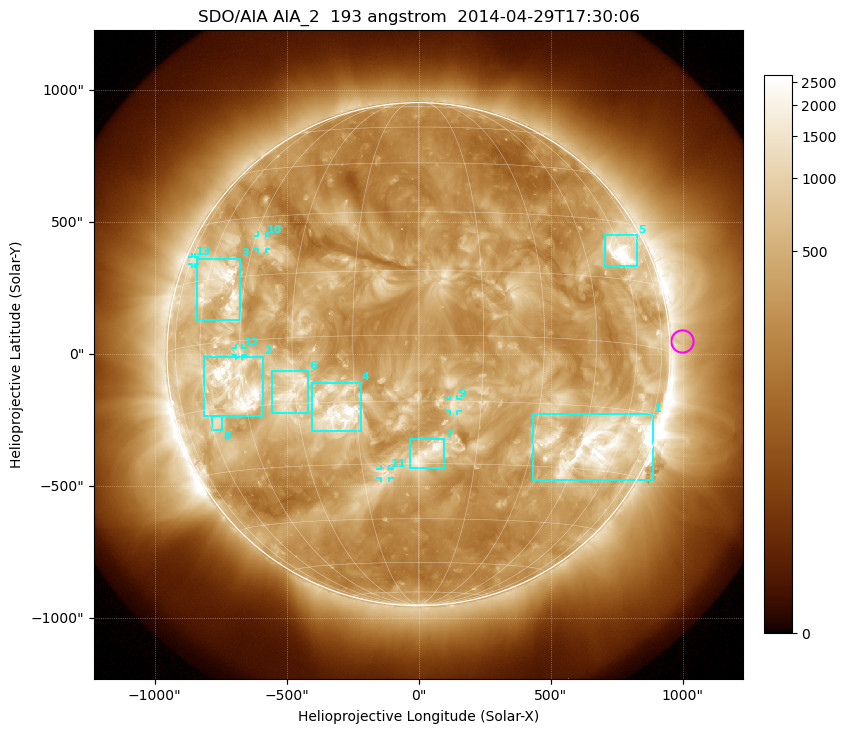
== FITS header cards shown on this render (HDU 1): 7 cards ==
TELESCOP= 'SDO/AIA'
INSTRUME= 'AIA_2'
WAVELNTH=                  193
WAVEUNIT= 'angstrom'
DATE-OBS= '2014-04-29T17:30:06.84'
CTYPE1  = 'HPLN-TAN'
CTYPE2  = 'HPLT-TAN'

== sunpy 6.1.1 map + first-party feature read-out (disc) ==
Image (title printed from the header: SDO/AIA AIA_2  193 angstrom  2014-04-29T17:30:06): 1024 x 1024 px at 2.4 arcsec/px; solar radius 953 arcsec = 397 px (full disc in frame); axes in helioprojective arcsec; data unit not stated in the header (colour bar unlabelled)
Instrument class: DISC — disc imager (sunpy class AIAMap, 193 A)
Bright regions (active regions / flare kernels): reference = the median radial profile (limb darkening/brightening removed); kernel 9 px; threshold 5 sigma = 825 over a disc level ~321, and >= 1.15x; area >= 12 px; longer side >= 10 px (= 24 arcsec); searched inside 0.97 R_sun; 13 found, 13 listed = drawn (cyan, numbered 1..; 5 of them under ~33 arcsec drawn as corner ticks so the feature stays visible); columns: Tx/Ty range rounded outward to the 5 arcsec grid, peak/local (2 s.f.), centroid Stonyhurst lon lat
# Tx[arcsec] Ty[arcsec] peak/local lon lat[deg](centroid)
1 435..890 -475..-225 15 +51 -24
2 -815..-590 -235..-10 13 -47 -10
3 -840..-675 130..365 9.8 -54 +13
4 -405..-215 -290..-105 8.6 -19 -17
5 705..830 330..450 15 +60 +22
6 -560..-415 -225..-65 4.6 -31 -12
7 -35..95 -430..-320 5.7 +2 -28
8 -785..-745 -285..-235 4.5 -57 -18
9 115..150 -215..-170 4.8 +8 -16
10 -610..-575 395..450 4.6 -42 +23
11 -145..-110 -470..-435 3.5 -9 -33
12 -690..-665 -5..25 4.5 -45 -3
13 -860..-845 340..370 3.4 -72 +21
Off-limb structures (1.02-1.3 R_sun): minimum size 162 px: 2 found; the strongest spans PA ~215..305 deg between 1.02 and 1.3 R_sun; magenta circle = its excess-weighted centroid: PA ~275 deg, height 1.05 R_sun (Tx ~1000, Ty ~50 arcsec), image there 1.5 x the reference